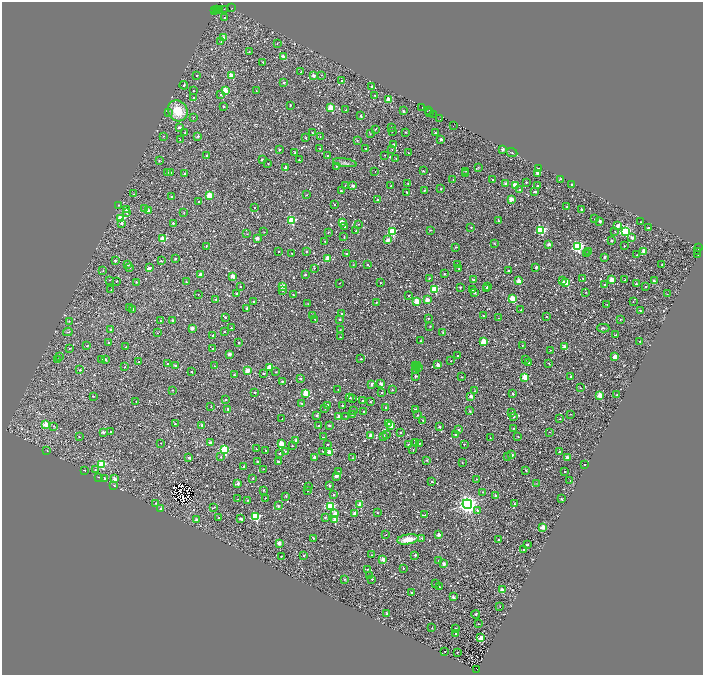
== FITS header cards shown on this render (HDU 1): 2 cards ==
NAXIS1  =                 1401
NAXIS2  =                 1346

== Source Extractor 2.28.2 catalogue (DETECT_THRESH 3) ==
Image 1401 x 1346 px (HDU 1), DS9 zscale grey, zoomed out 1/2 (1 PNG px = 2 x 2 image px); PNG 705 x 677 px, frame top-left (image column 1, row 1346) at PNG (2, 2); each listed source drawn as its Kron ellipse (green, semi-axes under 4 px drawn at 4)
Background 2.16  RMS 0.79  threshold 2.36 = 3 sigma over >= 5 px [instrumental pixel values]
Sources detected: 1463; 364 cannot appear on this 1/2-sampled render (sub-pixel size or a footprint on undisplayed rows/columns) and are neither listed nor drawn; of the other 1099, the 500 brightest by FLUX_AUTO listed and drawn (599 fainter detections omitted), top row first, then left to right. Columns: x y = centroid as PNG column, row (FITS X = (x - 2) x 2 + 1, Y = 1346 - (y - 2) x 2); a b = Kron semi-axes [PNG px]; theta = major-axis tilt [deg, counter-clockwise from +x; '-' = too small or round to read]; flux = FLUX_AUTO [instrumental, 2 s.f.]
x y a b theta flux
231 8 2 1 - 960
216 9 2 1 - 530
225 9 3 1 - 450
215 10 2 1 - 580
219 10 2 2 - 2400
217 11 2 1 - 430
225 18 2 2 - 290
224 38 3 2 - 2900
221 42 3 3 - 160
277 43 2 2 - 170
249 52 2 2 - 150
284 57 3 3 - 2400
263 62 3 2 - 270
301 71 3 1 - 170
197 75 2 1 - 140
314 75 2 2 - 1600
321 75 2 2 - 190
232 76 3 3 - 6400
342 80 2 2 - 200
284 83 2 2 - 620
184 85 4 2 - 230
372 86 2 2 - 180
193 91 2 2 - 140
225 91 3 3 - 6000
256 91 2 2 - 130
220 95 2 2 - 250
375 96 2 2 - 160
193 97 2 2 - 140
389 100 3 2 - 5400
290 105 2 2 - 290
223 106 2 2 - 170
422 107 2 2 - 360
331 108 3 3 - 8200
346 110 2 2 - 240
429 110 2 1 - 230
178 111 11 9 -56 4600
404 111 2 2 - 480
169 112 3 3 - 130
430 112 2 2 - 600
433 114 4 2 - 880
361 116 2 2 - 740
193 117 2 2 - 150
440 118 3 2 - 1300
453 126 3 1 - 210
392 127 2 2 - 200
179 128 2 2 - 1100
375 129 3 2 - 140
392 131 2 2 - 280
406 132 2 2 - 260
185 133 2 2 - 360
312 133 2 2 - 260
435 133 2 2 - 210
370 134 2 2 - 170
164 136 2 2 - 140
198 136 2 2 - 640
320 137 3 2 - 160
306 138 2 2 - 500
441 139 3 2 - 850
180 140 2 2 - 130
357 140 2 2 - 200
394 145 2 2 - 620
320 148 2 2 - 160
366 148 2 2 - 200
280 149 2 2 - 230
392 149 2 2 - 140
502 150 2 2 - 1100
295 152 3 2 - 290
408 153 2 2 - 150
512 153 5 3 - 210
207 155 2 2 - 190
328 155 2 2 - 300
385 155 2 2 - 150
396 158 2 2 - 320
262 160 3 2 - 890
299 160 2 2 - 490
159 161 2 2 - 270
345 163 12 4 -9 460
268 164 2 2 - 270
336 166 2 2 - 260
286 167 2 2 - 1000
478 167 3 3 - 190
538 168 2 2 - 180
375 171 2 2 - 140
423 171 2 2 - 330
466 171 2 2 - 130
167 172 2 2 - 140
171 172 2 2 - 670
185 173 2 2 - 300
466 173 2 2 - 280
538 173 2 2 - 2500
453 179 2 2 - 140
492 179 2 2 - 200
560 179 3 2 - 210
526 182 2 2 - 190
408 183 2 2 - 250
506 183 2 2 - 600
572 184 2 2 - 830
345 185 2 2 - 140
515 185 2 2 - 3900
538 185 2 2 - 250
353 186 2 2 - 1800
391 186 2 1 - 140
441 189 2 2 - 220
519 189 2 2 - 210
424 190 2 2 - 300
341 191 2 2 - 500
407 192 2 2 - 320
535 192 2 2 - 740
134 194 2 2 - 140
209 195 3 3 - 7900
307 195 2 2 - 180
172 196 2 2 - 220
378 199 2 2 - 420
511 199 2 2 - 2700
198 202 2 2 - 150
119 205 2 2 - 160
334 205 2 2 - 180
567 207 2 2 - 280
254 208 2 2 - 210
144 209 2 2 - 390
126 210 2 2 - 2100
581 210 2 2 - 1300
149 211 2 2 - 1700
184 212 3 3 - 150
127 213 2 2 - 290
121 219 3 3 - 13000
595 219 2 2 - 180
292 220 3 3 - 15000
498 221 3 2 - 240
600 221 2 2 - 1100
342 222 2 2 - 3100
641 222 2 2 - 160
121 223 3 3 - 350
173 223 2 2 - 510
358 224 2 2 - 130
617 226 2 2 - 2200
345 227 2 2 - 320
471 227 2 2 - 250
648 228 2 2 - 2000
430 230 2 2 - 140
541 230 3 3 - 19000
356 231 2 2 - 260
392 231 3 3 - 13000
625 231 3 3 - 25000
264 232 2 2 - 140
615 232 2 2 - 150
328 233 2 2 - 230
247 234 3 2 - 130
344 237 4 2 - 190
257 238 2 2 - 1600
632 238 2 2 - 1200
163 239 3 3 - 8600
388 240 2 2 - 1600
611 240 2 2 - 440
325 241 2 2 - 180
494 243 4 3 - 140
549 244 2 2 - 1600
206 246 2 2 - 160
625 246 2 2 - 170
456 247 3 2 - 180
577 247 3 3 - 28000
699 248 4 2 - 820
306 251 2 2 - 350
589 251 2 2 - 750
644 251 2 2 - 3200
698 251 3 1 - 190
278 252 2 2 - 140
292 253 2 2 - 150
346 254 3 2 - 280
586 254 2 2 - 260
637 255 2 2 - 210
698 255 2 1 - 280
605 257 2 2 - 660
328 258 2 2 - 2600
175 259 2 2 - 540
115 261 2 2 - 720
161 261 3 2 - 250
128 264 2 2 - 330
457 264 2 2 - 170
662 264 2 2 - 190
353 265 2 2 - 130
368 265 3 2 - 200
536 267 2 2 - 790
129 268 2 2 - 160
149 268 3 2 - 1400
314 268 2 2 - 160
459 269 2 2 - 480
103 270 2 2 - 130
508 271 2 2 - 360
305 274 2 2 - 770
444 274 2 2 - 500
201 275 2 2 - 2500
233 276 2 2 - 3100
429 278 2 2 - 250
583 278 2 2 - 170
473 279 2 1 - 160
110 280 2 2 - 140
611 280 3 2 - 4600
625 280 2 2 - 350
117 281 2 2 - 210
518 281 2 2 - 3100
562 281 2 2 - 290
654 281 2 2 - 960
136 282 2 2 - 430
186 282 2 2 - 230
566 282 3 3 - 9000
339 283 2 2 - 160
380 283 2 2 - 230
636 284 2 2 - 440
605 285 2 2 - 710
283 286 3 2 - 2900
488 286 2 2 - 570
241 287 2 2 - 220
460 287 2 2 - 430
646 287 2 2 - 430
486 288 2 2 - 220
435 289 3 3 - 10000
472 289 2 2 - 250
111 290 2 2 - 150
282 291 3 2 - 200
586 292 2 2 - 140
474 293 2 2 - 860
198 294 2 2 - 130
237 294 2 2 - 190
667 294 2 2 - 170
293 295 2 2 - 180
409 296 2 2 - 260
512 298 3 3 - 6700
216 299 2 2 - 290
427 300 2 2 - 2400
253 301 2 2 - 320
417 301 3 3 - 6100
376 302 2 2 - 350
633 302 2 2 - 140
308 304 2 2 - 150
607 304 2 2 - 140
129 307 2 2 - 230
247 308 2 2 - 700
133 309 2 2 - 340
521 310 2 2 - 150
640 311 3 2 - 210
341 314 2 2 - 340
483 315 2 2 - 400
312 316 2 2 - 480
546 316 2 2 - 130
225 317 2 2 - 270
428 318 2 2 - 180
498 318 2 2 - 130
315 319 2 2 - 200
620 319 2 2 - 260
173 320 2 2 - 990
340 320 2 2 - 310
69 321 2 2 - 170
161 321 2 2 - 140
430 326 2 2 - 170
192 328 2 2 - 1700
231 328 2 2 - 180
603 328 6 3 1 220
111 330 2 2 - 510
340 330 2 2 - 170
68 332 5 2 - 170
225 332 2 2 - 170
443 332 2 2 - 360
157 333 2 2 - 170
615 335 4 2 - 210
213 336 2 2 - 300
340 337 2 2 - 160
421 341 2 2 - 300
640 341 2 2 - 220
484 342 3 3 - 7400
108 343 2 2 - 290
239 343 2 2 - 330
522 345 2 2 - 170
87 346 2 2 - 180
126 347 2 2 - 150
564 347 2 2 - 2100
69 348 3 2 - 190
213 349 2 2 - 210
550 350 2 2 - 180
229 354 2 2 - 2000
458 355 2 2 - 270
60 356 2 2 - 280
615 357 2 2 - 3500
102 359 2 2 - 490
105 359 2 2 - 250
361 359 2 2 - 270
58 360 2 2 - 470
525 360 2 2 - 160
451 361 2 2 - 190
139 362 2 2 - 150
168 363 2 2 - 230
529 363 2 2 - 150
549 363 2 2 - 290
175 365 2 2 - 430
416 365 2 2 - 170
438 365 2 2 - 2300
125 366 2 2 - 150
215 366 2 2 - 200
418 366 2 2 - 270
270 367 3 3 - 5400
418 367 2 2 - 190
80 370 2 2 - 220
415 370 2 2 - 380
247 371 2 2 - 3500
192 372 2 2 - 220
276 372 2 2 - 190
264 373 2 2 - 460
234 375 2 2 - 400
415 376 2 2 - 470
571 376 2 2 - 280
462 377 2 2 - 200
525 377 3 3 - 6800
300 378 2 2 - 150
282 381 2 2 - 490
372 384 3 2 - 440
381 384 2 2 - 1800
580 388 2 2 - 150
173 390 2 2 - 170
338 390 2 2 - 150
392 390 2 2 - 250
475 391 2 2 - 150
255 392 2 2 - 460
306 393 3 3 - 8300
381 393 2 2 - 260
513 394 2 2 - 490
600 395 3 2 - 4800
617 395 2 2 - 360
93 396 2 2 - 180
471 396 2 2 - 2000
350 398 2 2 - 580
353 398 2 2 - 280
225 400 2 2 - 770
136 401 2 1 - 150
363 401 2 2 - 580
370 402 2 2 - 220
302 403 3 2 - 180
328 405 2 2 - 820
343 405 2 2 - 210
211 406 2 1 - 140
325 408 2 2 - 350
385 408 2 2 - 220
228 409 2 2 - 830
415 409 2 2 - 280
353 411 2 2 - 130
470 411 2 2 - 150
363 412 2 2 - 240
512 413 3 1 - 150
352 414 2 2 - 150
570 414 2 2 - 140
317 415 2 2 - 590
418 415 2 2 - 200
345 416 2 2 - 160
514 416 2 2 - 150
338 417 2 2 - 2300
282 419 2 2 - 140
560 419 2 2 - 180
423 420 2 2 - 140
389 423 2 2 - 690
46 424 3 2 - 4500
175 424 2 2 - 210
202 425 2 2 - 710
329 425 2 2 - 730
391 425 3 2 - 4300
54 426 2 2 - 230
318 426 2 2 - 520
439 427 2 2 - 720
513 428 2 2 - 290
459 429 2 2 - 610
111 431 2 2 - 210
103 432 2 2 - 910
549 432 2 2 - 150
401 433 2 2 - 380
386 434 2 2 - 180
456 434 2 2 - 220
371 436 2 2 - 2500
79 437 2 2 - 160
323 437 3 1 - 150
383 437 3 2 - 370
518 437 2 2 - 200
490 438 2 2 - 170
296 440 3 2 - 970
161 443 2 2 - 170
211 443 2 2 - 2300
415 443 2 2 - 240
419 443 2 2 - 140
281 444 3 3 - 6800
408 444 2 2 - 520
464 444 2 2 - 400
327 445 2 2 - 250
292 446 2 2 - 320
256 449 2 2 - 240
224 450 3 3 - 15000
266 450 2 2 - 160
413 450 2 2 - 160
47 451 2 2 - 260
285 451 2 2 - 290
323 451 2 2 - 140
330 452 3 2 - 4200
559 452 2 2 - 570
279 453 2 2 - 290
511 455 2 2 - 710
508 456 2 2 - 220
221 457 3 2 - 190
314 457 2 2 - 1300
567 457 2 2 - 1400
189 458 2 2 - 1200
353 458 2 2 - 240
427 460 2 2 - 250
258 461 2 2 - 360
278 461 2 2 - 420
462 462 2 2 - 170
102 465 3 3 - 12000
585 465 2 2 - 340
243 467 2 2 - 310
95 469 3 3 - 180
263 469 2 2 - 140
85 470 2 2 - 180
526 470 2 2 - 260
338 471 2 2 - 140
565 472 2 2 - 290
336 476 2 2 - 1400
98 477 2 2 - 300
104 478 2 2 - 210
253 478 2 2 - 340
115 479 2 2 - 2500
476 479 2 2 - 140
432 481 2 2 - 450
570 481 3 2 - 160
238 483 2 2 - 1500
537 483 4 3 - 140
114 485 4 2 - 160
308 486 2 2 - 150
329 486 2 2 - 560
264 490 2 2 - 170
307 491 2 2 - 250
483 492 2 2 - 220
333 495 2 2 - 240
286 496 3 3 - 170
496 496 2 2 - 330
265 498 2 2 - 220
237 499 2 2 - 160
561 499 2 2 - 520
247 500 2 2 - 180
156 503 2 2 - 240
467 504 5 5 - 90000
515 504 2 2 - 340
360 505 2 2 - 3500
278 506 2 2 - 990
330 506 3 3 - 15000
213 508 4 2 - 280
161 509 2 2 - 1300
478 510 3 2 - 330
377 512 2 2 - 250
355 513 2 2 - 1800
335 514 3 2 - 2600
425 515 2 2 - 320
255 517 3 3 - 17000
325 517 2 2 - 360
219 518 2 2 - 290
241 519 3 2 - 820
335 519 4 2 - 3000
196 520 2 2 - 2100
543 527 2 2 - 3200
386 534 2 2 - 130
439 535 2 2 - 1900
313 538 2 2 - 170
422 538 3 2 - 220
408 539 11 5 9 2700
499 540 3 2 - 1200
279 543 2 2 - 1900
527 545 2 2 - 540
524 549 2 2 - 250
371 555 2 2 - 140
415 555 2 2 - 310
281 556 2 2 - 210
304 556 2 2 - 180
383 559 3 2 - 2400
438 560 2 2 - 190
444 564 2 2 - 2200
403 568 2 2 - 210
367 569 2 2 - 140
369 575 2 2 - 150
345 579 4 3 - 220
372 579 2 2 - 210
435 584 2 2 - 130
440 587 2 2 - 160
502 590 3 2 - 3000
411 593 2 2 - 450
453 597 2 2 - 1300
500 606 2 2 - 140
387 614 2 2 - 560
476 614 4 3 - 190
478 624 2 2 - 190
432 628 2 2 - 150
456 628 2 2 - 230
456 634 2 1 - 170
481 638 2 2 - 4200
445 651 2 1 - 140
457 652 2 2 - 250
477 669 2 1 - 650
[599 fainter detections neither listed nor drawn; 364 sub-pixel or undisplayed-footprint detections neither listed nor drawn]